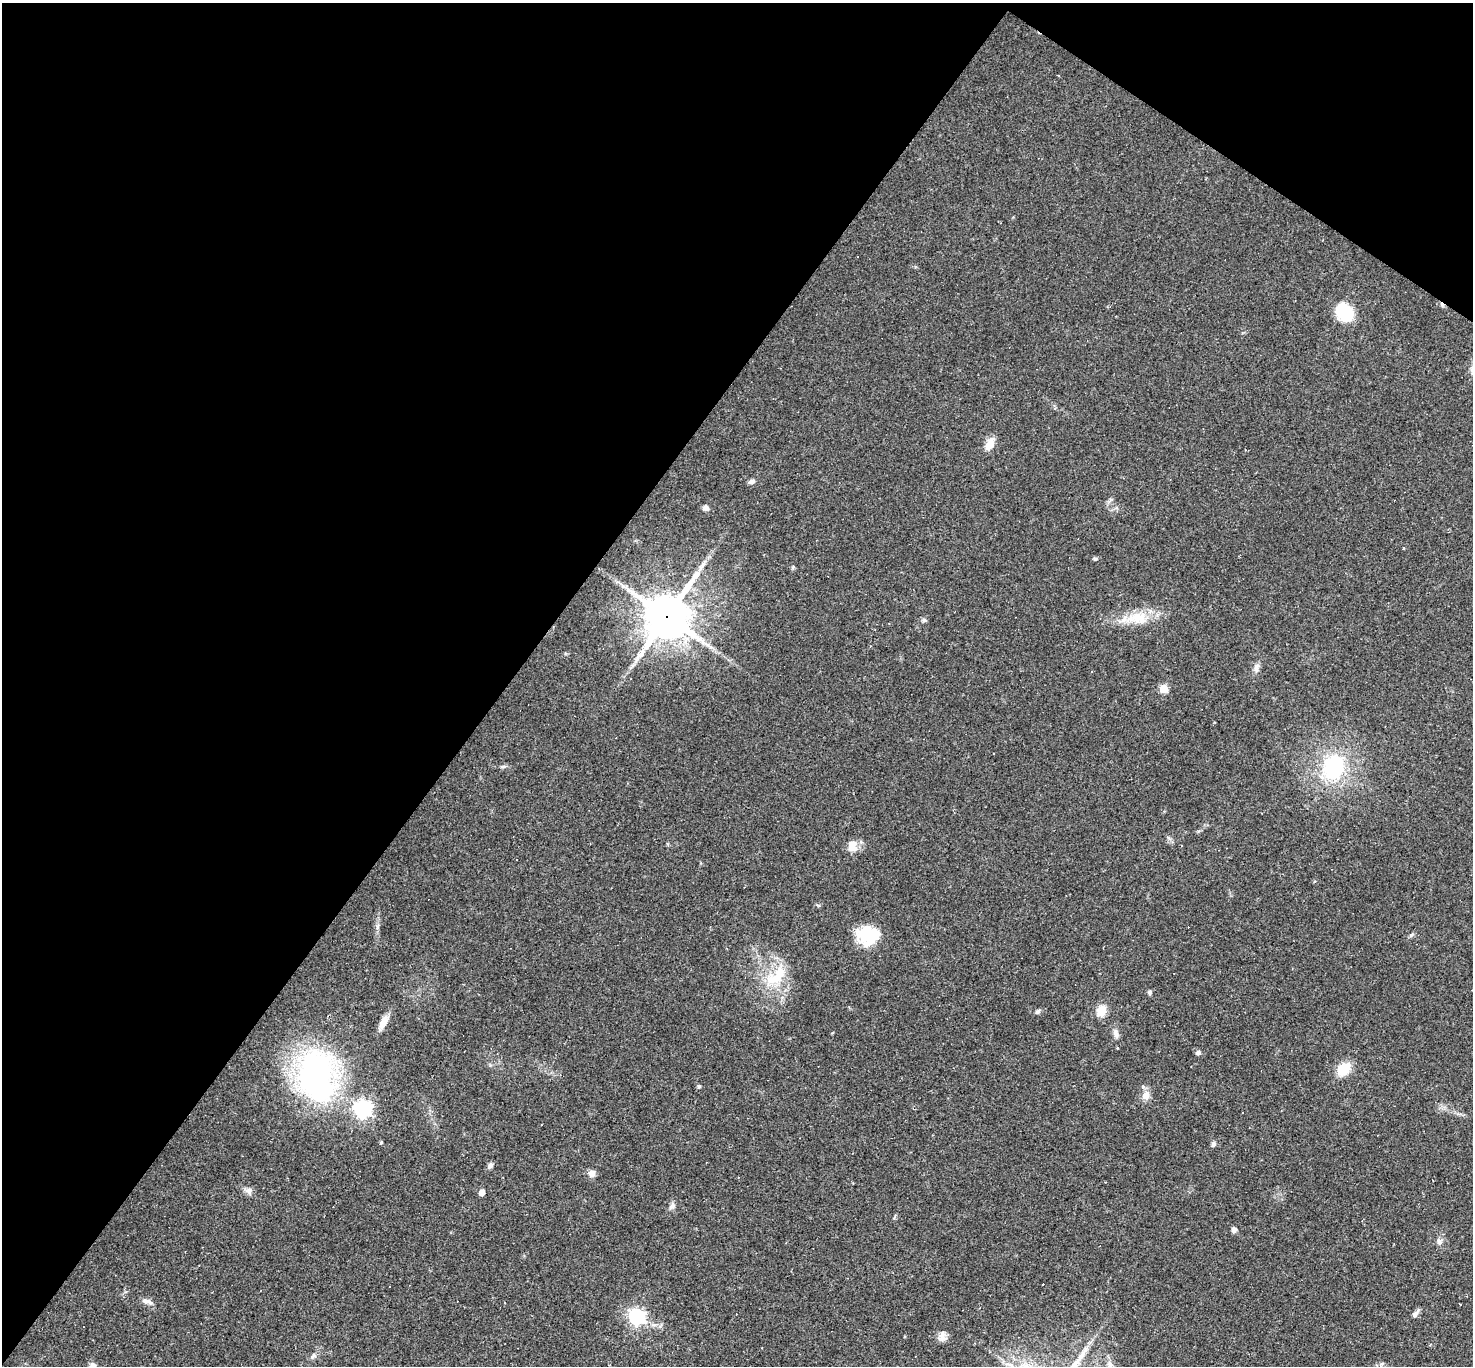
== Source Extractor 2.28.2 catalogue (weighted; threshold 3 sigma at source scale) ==
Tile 2 of 4 x 4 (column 2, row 1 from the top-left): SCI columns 1471-2941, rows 4378-5741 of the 5882 x 5889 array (HDU 1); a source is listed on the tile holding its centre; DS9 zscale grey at full resolution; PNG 1475 x 1368 px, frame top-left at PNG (2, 3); no overlay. Shown black and unused: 38% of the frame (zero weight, under 2 of 3 exposures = <1% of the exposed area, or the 3 px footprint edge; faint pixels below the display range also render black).
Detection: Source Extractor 2.28.2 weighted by HDU 2 'WHT'; one run over the whole footprint, this tile lists its part. Background 0.0731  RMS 0.0056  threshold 0.0251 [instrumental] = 3 sigma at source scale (4.5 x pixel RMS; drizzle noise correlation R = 1.50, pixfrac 1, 0.05/0.05 arcsec/px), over >= 5 px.
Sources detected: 59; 2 inside a brighter object's white glare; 9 cosmic-ray / hot-pixel residue — not listed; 1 inside a brighter listed object's ellipse — not listed separately; the other 47 listed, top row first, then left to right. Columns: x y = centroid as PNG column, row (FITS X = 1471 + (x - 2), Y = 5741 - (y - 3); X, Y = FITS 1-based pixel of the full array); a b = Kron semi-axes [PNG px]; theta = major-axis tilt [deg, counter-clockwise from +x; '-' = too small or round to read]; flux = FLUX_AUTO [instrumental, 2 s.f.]
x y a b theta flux
1344 312 15 12 -51 27
990 444 16 9 66 6
752 481 8 6 24 1.8
706 508 7 6 - 2.2
1095 559 6 5 - 0.98
793 567 6 3 72 0.69
667 616 16 15 - 1700
1137 618 32 16 -1 16
924 620 7 5 -21 1
1256 668 13 6 87 2.4
1091 671 3 3 - 2.3
1163 688 5 5 - 19
993 753 3 2 - 0.97
503 766 6 4 1 0.95
1333 767 28 22 78 46
852 844 15 11 20 4.7
377 927 8 4 72 1.3
868 935 23 20 -11 24
1411 935 8 4 36 1
779 975 29 14 60 17
1150 992 6 5 - 1
1038 1011 7 5 42 1.3
1101 1011 11 9 73 8.4
384 1022 20 7 63 5.2
1116 1033 12 7 -74 2.5
1198 1052 5 5 - 2
1344 1069 15 11 41 13
314 1073 43 35 84 150
699 1086 5 4 - 1
1146 1095 13 10 78 4.3
363 1109 7 7 - 220
381 1143 5 3 - 0.65
1213 1144 7 5 73 1.3
490 1166 8 5 57 1.8
592 1173 8 8 - 3.2
249 1191 10 9 - 2.5
482 1192 5 4 - 6.8
672 1206 11 6 53 1.9
1234 1230 7 6 - 1.8
1439 1241 8 7 - 2
147 1301 16 6 -15 2.7
1460 1304 3 2 - 1.1
1415 1314 13 6 48 2
636 1316 6 6 - 170
942 1337 14 8 89 3.4
314 1356 8 7 - 1.6
92 1366 9 7 63 2.6
Overlapping masked pixels (flux is a lower limit): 1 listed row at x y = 667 616
Isophote crosses this tile's border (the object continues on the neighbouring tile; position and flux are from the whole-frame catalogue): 1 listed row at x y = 92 1366